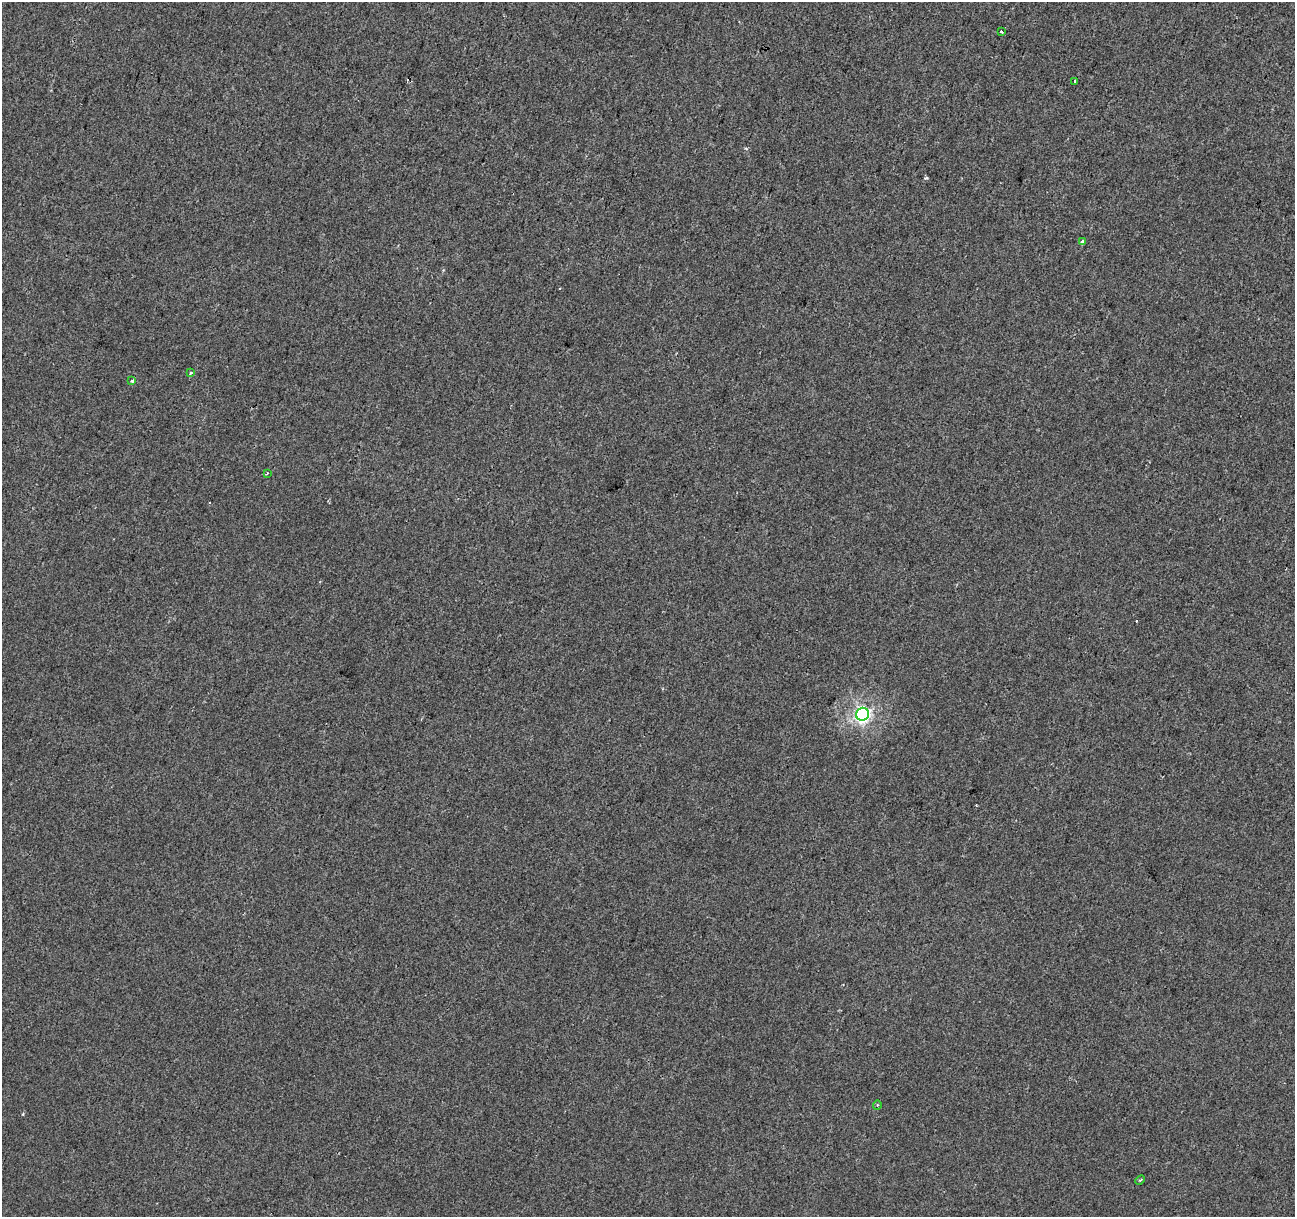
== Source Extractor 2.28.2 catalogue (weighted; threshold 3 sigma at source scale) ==
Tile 10 of 4 x 4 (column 2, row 3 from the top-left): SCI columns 1294-2586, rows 1434-2648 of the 5181 x 5359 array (HDU 1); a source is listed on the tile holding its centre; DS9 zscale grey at full resolution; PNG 1297 x 1219 px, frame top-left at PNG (2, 2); each listed source drawn as its Kron ellipse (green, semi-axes under 4 px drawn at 4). Shown black and unused: <1% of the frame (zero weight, under 2 of 3 exposures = <1% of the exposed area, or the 3 px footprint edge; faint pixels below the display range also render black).
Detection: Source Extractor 2.28.2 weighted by HDU 2 'WHT'; one run over the whole footprint, this tile lists its part. Background 1.13e-04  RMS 0.0042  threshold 0.0188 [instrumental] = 3 sigma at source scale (4.5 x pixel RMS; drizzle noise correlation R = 1.50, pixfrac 1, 0.0396/0.0396 arcsec/px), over >= 5 px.
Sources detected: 11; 2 cosmic-ray / hot-pixel residue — neither listed nor drawn; the other 9 listed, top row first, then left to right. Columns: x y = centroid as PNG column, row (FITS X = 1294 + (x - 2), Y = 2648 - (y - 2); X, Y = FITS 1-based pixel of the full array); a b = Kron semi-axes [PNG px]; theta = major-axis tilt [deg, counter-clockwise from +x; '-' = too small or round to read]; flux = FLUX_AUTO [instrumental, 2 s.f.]
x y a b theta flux
1001 32 3 3 - 1.1
1074 81 3 3 - 0.8
1083 241 4 3 - 1.7
190 373 4 3 - 0.53
132 381 4 4 - 0.66
267 473 3 3 - 0.46
862 714 6 6 - 120
877 1105 4 3 - 0.42
1140 1180 5 3 - 0.48